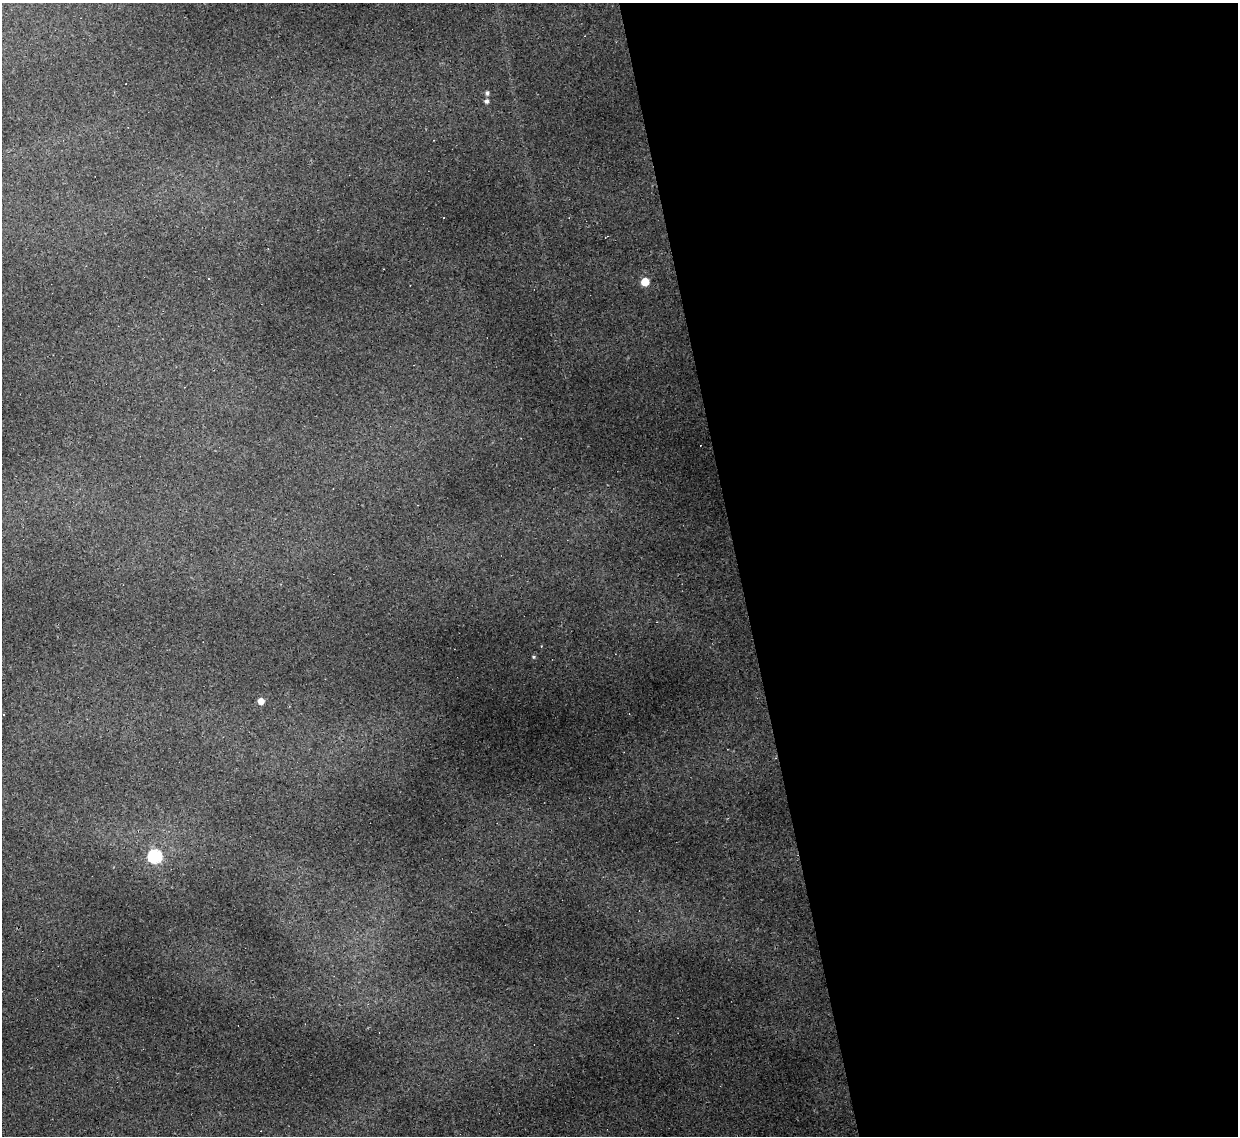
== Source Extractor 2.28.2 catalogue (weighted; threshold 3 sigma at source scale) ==
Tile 8 of 4 x 4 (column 4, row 2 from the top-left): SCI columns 3709-4944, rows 2521-3654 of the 4944 x 4925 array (HDU 1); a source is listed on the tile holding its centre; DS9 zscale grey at full resolution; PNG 1240 x 1138 px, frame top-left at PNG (2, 3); no overlay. Shown black and unused: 40% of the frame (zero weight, under 2 of 3 exposures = <1% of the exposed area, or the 3 px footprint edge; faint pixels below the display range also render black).
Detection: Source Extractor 2.28.2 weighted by HDU 2 'WHT'; one run over the whole footprint, this tile lists its part. Background 0.161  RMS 0.0089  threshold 0.0399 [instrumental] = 3 sigma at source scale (4.5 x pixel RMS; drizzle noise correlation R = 1.50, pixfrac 1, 0.05/0.05 arcsec/px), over >= 5 px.
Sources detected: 9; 3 cosmic-ray / hot-pixel residue — not listed; the other 6 listed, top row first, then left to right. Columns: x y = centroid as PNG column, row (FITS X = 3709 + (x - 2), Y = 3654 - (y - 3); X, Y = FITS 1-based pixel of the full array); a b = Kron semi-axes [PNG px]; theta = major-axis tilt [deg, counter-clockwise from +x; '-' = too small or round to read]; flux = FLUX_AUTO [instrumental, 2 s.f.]
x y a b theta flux
487 93 5 4 - 2.1
486 101 5 5 - 2.5
645 282 5 5 - 20
534 657 5 4 - 1.1
261 701 5 5 - 8.9
155 856 6 6 - 120